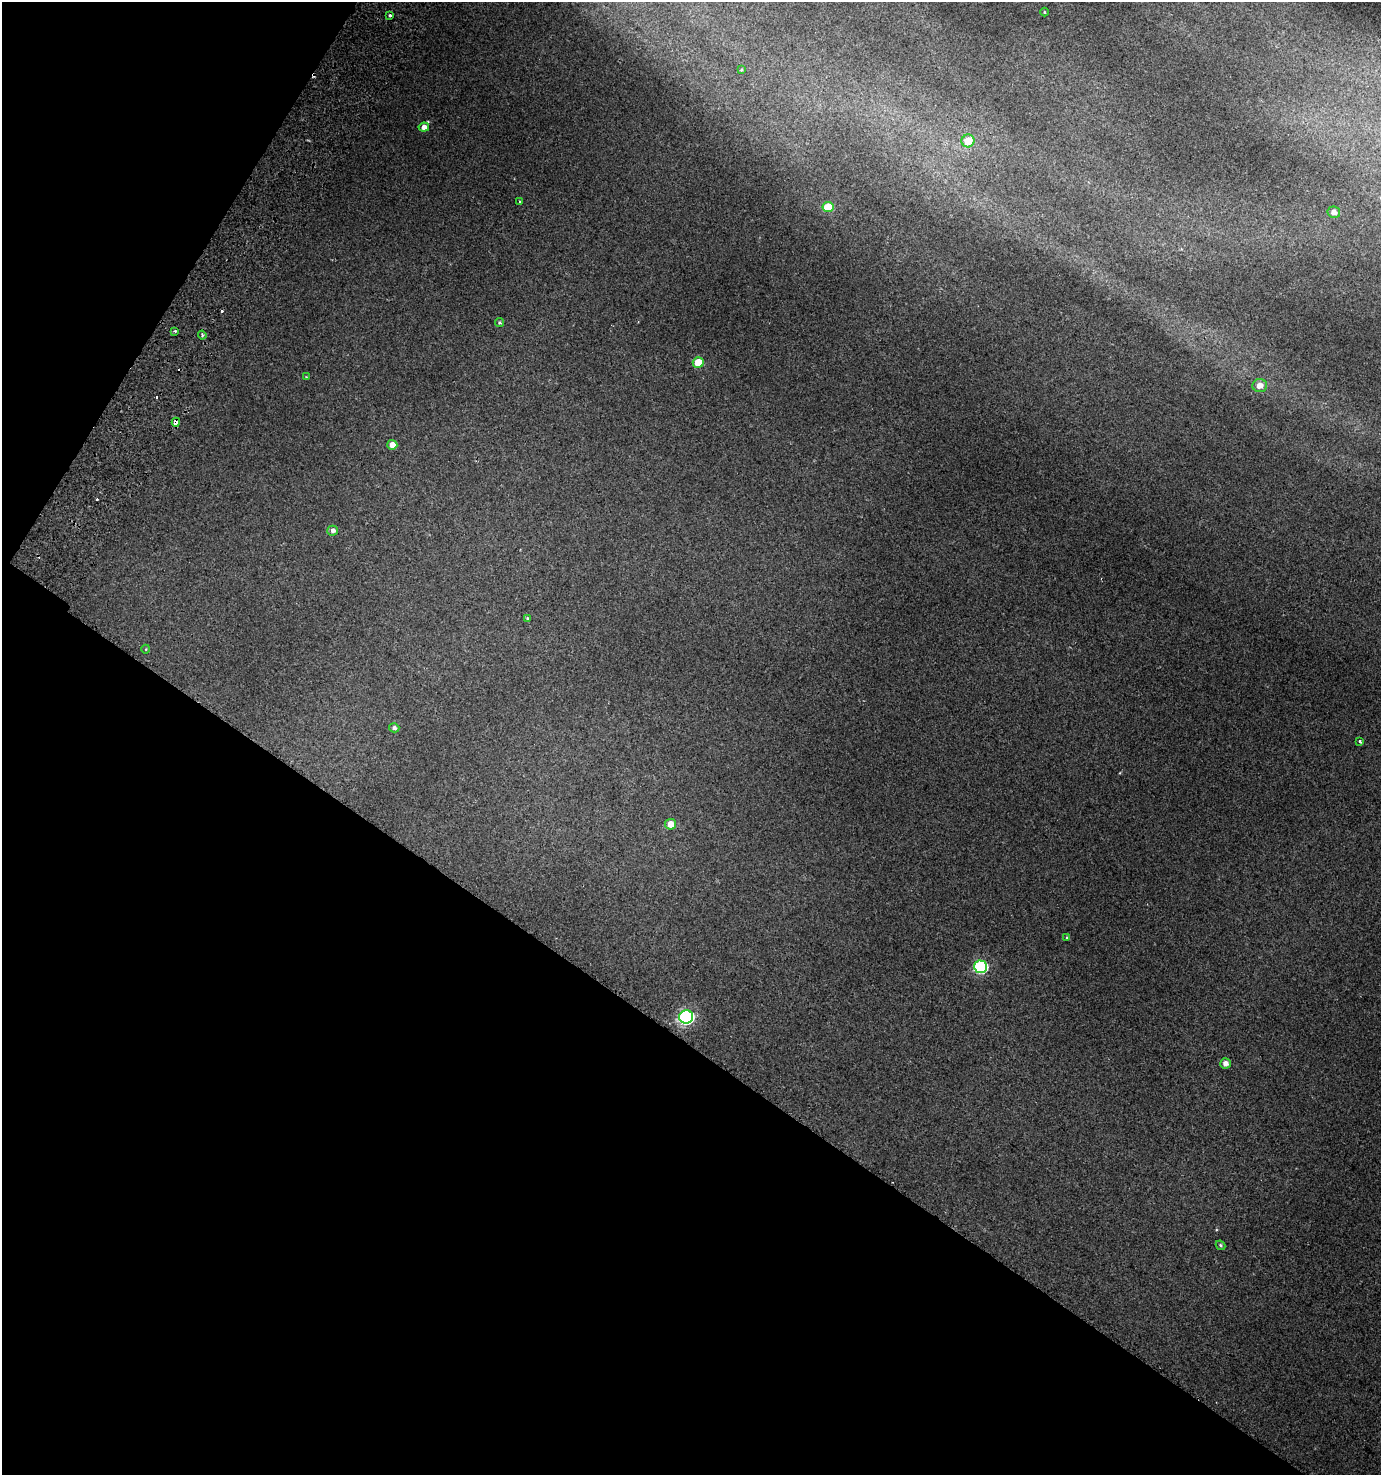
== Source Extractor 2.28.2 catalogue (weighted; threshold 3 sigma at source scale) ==
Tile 9 of 4 x 4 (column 1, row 3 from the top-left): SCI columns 253-1631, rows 1525-2997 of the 6088 x 5990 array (HDU 1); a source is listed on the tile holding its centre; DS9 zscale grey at full resolution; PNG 1383 x 1477 px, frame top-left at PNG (2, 2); each listed source drawn as its Kron ellipse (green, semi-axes under 4 px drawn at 4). Shown black and unused: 34% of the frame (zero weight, under 2 of 3 exposures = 4% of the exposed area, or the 3 px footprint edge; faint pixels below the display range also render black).
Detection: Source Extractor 2.28.2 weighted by HDU 2 'WHT'; one run over the whole footprint, this tile lists its part. Background 0.0164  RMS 0.0048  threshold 0.0215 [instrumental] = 3 sigma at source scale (4.5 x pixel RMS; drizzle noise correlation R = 1.50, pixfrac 1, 0.0396/0.0396 arcsec/px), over >= 5 px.
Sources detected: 32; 5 cosmic-ray / hot-pixel residue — neither listed nor drawn; the other 27 listed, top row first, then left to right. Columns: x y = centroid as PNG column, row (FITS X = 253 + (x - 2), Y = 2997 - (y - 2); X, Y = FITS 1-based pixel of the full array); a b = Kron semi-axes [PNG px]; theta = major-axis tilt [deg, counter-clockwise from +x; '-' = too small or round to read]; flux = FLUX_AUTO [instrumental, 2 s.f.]
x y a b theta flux
1044 12 4 3 - 0.37
390 15 3 3 - 4.4
742 70 3 3 - 0.53
424 127 5 4 - 2.7
968 141 6 6 - 11
520 202 3 3 - 0.99
828 207 5 5 - 11
1334 212 6 5 - 2.4
500 322 4 4 - 0.67
175 331 3 3 - 3.2
202 335 4 4 - 0.78
698 362 5 5 - 12
306 377 4 4 - 0.38
1260 386 7 6 - 3.9
176 422 4 4 - 2.8
392 445 5 5 - 3.8
333 531 5 5 - 1.6
527 618 3 2 - 0.63
146 649 4 3 - 0.32
394 728 5 4 - 1.3
1360 741 3 3 - 1
671 824 5 5 - 5.6
1067 937 4 3 - 0.42
981 967 6 6 - 60
686 1017 7 6 - 100
1225 1063 5 5 - 2.6
1221 1245 5 4 - 0.66
Overlapping masked pixels (flux is a lower limit): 1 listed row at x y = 176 422